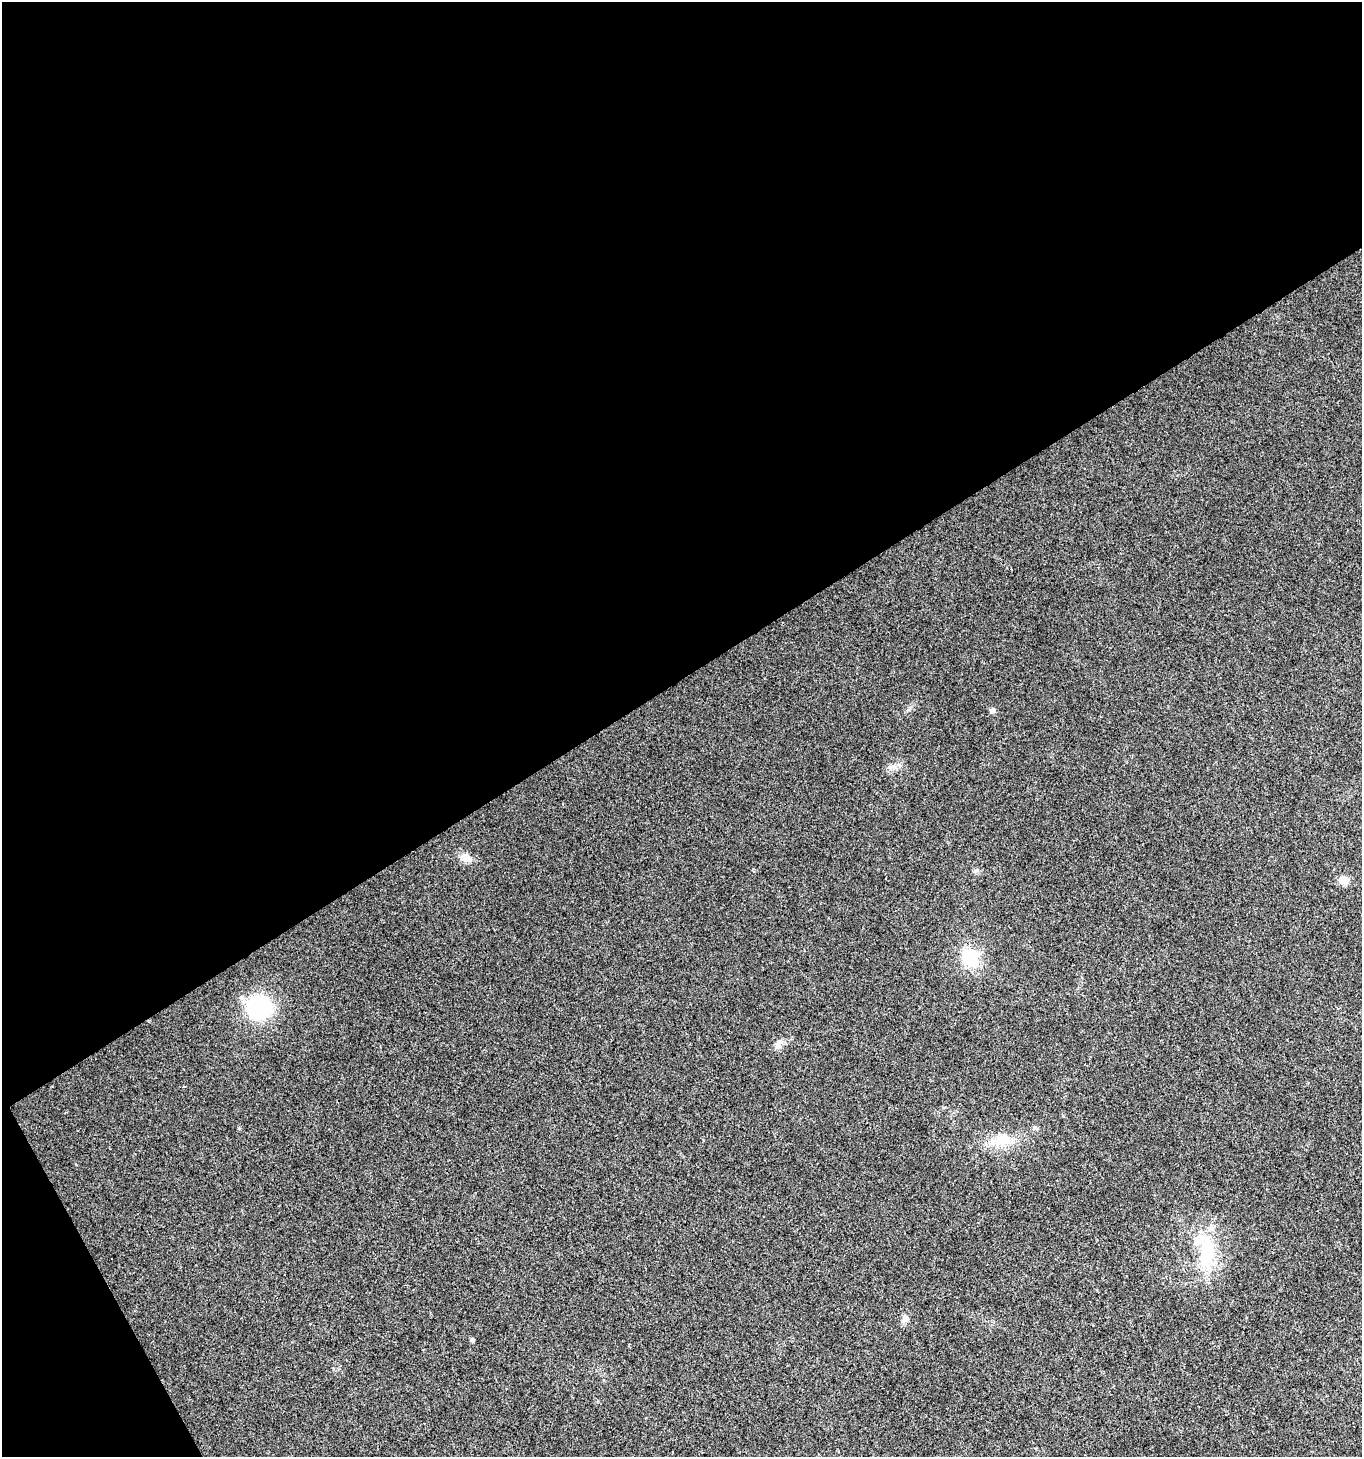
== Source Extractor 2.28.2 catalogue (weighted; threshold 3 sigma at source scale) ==
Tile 1 of 2 x 2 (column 1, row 1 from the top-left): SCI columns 65-1424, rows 1457-2911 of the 2866 x 2911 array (HDU 1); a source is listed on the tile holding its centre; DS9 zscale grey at full resolution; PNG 1364 x 1459 px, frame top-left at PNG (2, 2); no overlay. Shown black and unused: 48% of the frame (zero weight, under 3 of 4 exposures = <1% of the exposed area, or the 3 px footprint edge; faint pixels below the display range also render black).
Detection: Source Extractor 2.28.2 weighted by HDU 2 'WHT'; one run over the whole footprint, this tile lists its part. Background 0.0244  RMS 0.0045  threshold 0.0203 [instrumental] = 3 sigma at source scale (4.5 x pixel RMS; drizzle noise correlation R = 1.50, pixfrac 1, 0.0396/0.0396 arcsec/px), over >= 5 px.
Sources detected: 13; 1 inside a brighter object's white glare — not listed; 2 inside a brighter listed object's ellipse — not listed separately; the other 10 listed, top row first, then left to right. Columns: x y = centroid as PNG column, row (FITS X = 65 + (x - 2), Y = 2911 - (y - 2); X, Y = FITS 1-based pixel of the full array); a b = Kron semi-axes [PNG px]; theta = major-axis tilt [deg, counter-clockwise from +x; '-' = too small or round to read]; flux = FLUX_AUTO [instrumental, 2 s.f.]
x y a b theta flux
992 710 7 6 - 1.5
466 858 13 9 -25 3.7
1344 880 12 10 -12 3
970 957 20 15 -49 18
259 1007 23 21 13 39
777 1043 16 6 76 2.1
1002 1140 32 14 8 11
1207 1253 43 20 84 23
905 1318 10 6 -60 1.6
472 1340 5 5 - 0.81
Unlisted compact peaks at least as high as the median listed source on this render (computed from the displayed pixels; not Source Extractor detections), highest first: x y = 894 767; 239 1128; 975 871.